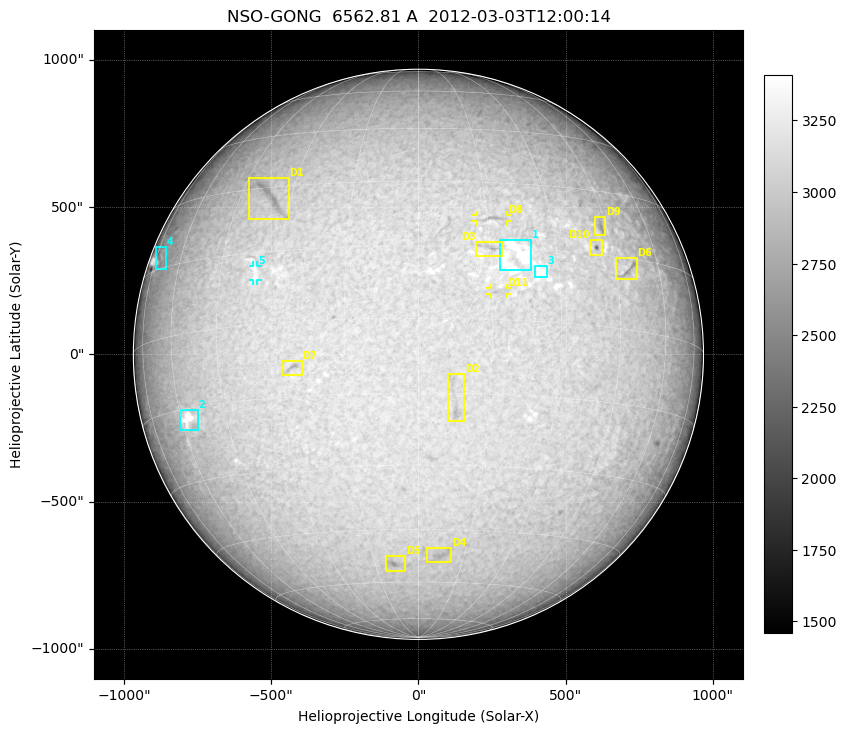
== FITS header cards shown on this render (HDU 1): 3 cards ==
TELESCOP= 'NSO-GONG'           / NSO/GONG Network
WAVELNTH=             6562.808 / [A] exact wavelength of obs
DATE-OBS= '2012-03-03T12:00:14' / Observation start date and time (UTC)

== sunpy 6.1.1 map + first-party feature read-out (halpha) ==
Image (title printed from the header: NSO-GONG  6562.81 A  2012-03-03T12:00:14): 2048 x 2048 px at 1.08 arcsec/px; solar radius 968 arcsec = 900 px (full disc in frame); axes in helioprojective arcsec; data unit not stated in the header (colour bar unlabelled)
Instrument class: HALPHA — H-alpha (6563 A) chromospheric image
Bright regions (plage): reference = the median radial profile (limb darkening/brightening removed); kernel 17 px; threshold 5 sigma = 196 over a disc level ~3048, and >= 1.075x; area >= 63 px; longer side >= 22 px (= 24 arcsec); searched inside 0.97 R_sun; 5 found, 5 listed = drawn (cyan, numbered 1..; 1 of them under ~29 arcsec drawn as corner ticks so the feature stays visible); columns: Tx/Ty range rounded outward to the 5 arcsec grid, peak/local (2 s.f.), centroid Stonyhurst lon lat
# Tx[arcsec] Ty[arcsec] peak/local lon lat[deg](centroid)
1 275..385 285..390 1.2 +20 +13
2 -810..-745 -260..-190 1.2 -57 -17
3 395..435 260..300 1.1 +26 +10
4 -895..-855 285..365 1.2 -71 +17
5 -565..-545 250..300 1.1 -35 +11
Dark features (filaments and sunspots): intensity divided by the median radial (limb-darkening) profile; local-median window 148 px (8% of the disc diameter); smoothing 5 px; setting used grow <= 0.95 with closing radius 7 px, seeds <= 0.88 or >= 162 px of the 54-px (= 58 arcsec) line detector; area >= 63 px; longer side >= 22 px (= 24 arcsec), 11 px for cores <= 0.7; searched inside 0.97 R_sun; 11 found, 11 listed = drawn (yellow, D1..; 2 of them under ~29 arcsec drawn as corner ticks so the feature stays visible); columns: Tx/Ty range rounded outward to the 5 arcsec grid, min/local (2 s.f., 1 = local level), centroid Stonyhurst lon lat
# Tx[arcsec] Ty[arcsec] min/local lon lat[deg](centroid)
D1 -575..-440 455..600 0.87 -36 +28
D2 100..155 -230..-65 0.88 +8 -17
D3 195..285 330..385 0.86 +15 +15
D4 30..115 -710..-655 0.9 +7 -52
D5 -115..-45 -740..-685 0.85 -8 -54
D6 670..745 255..330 0.86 +49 +12
D7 -465..-395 -75..-20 0.86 -26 -9
D8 195..305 450..475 0.89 +16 +21
D9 595..635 400..470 0.86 +43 +22
D10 580..625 335..390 0.73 +40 +16
D11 240..300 205..225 0.91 +16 +6
Off-limb: outside the limb everything is below the colour-scale floor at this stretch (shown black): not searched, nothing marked